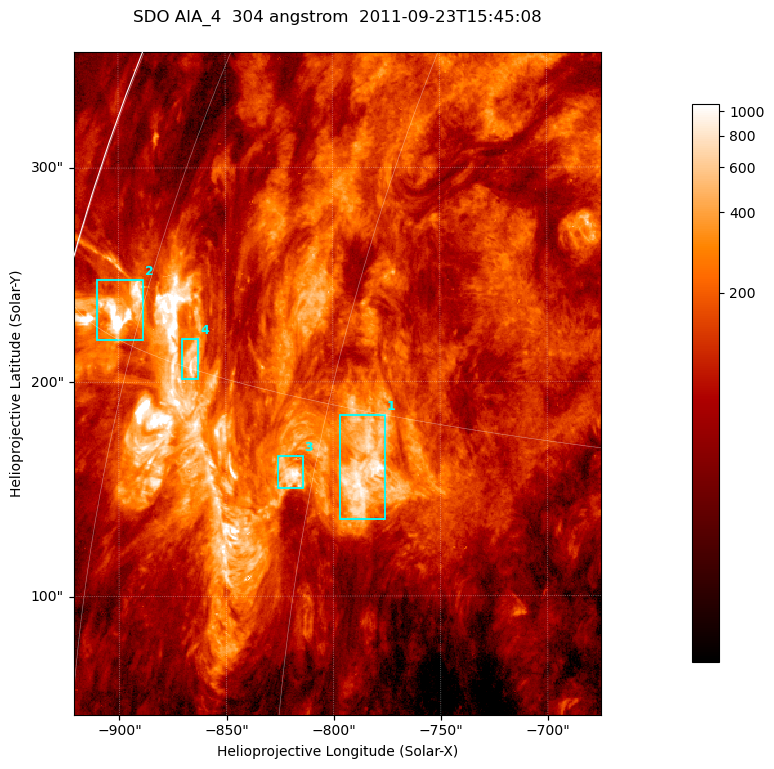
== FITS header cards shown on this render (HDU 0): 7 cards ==
TELESCOP= 'SDO     '           /
INSTRUME= 'AIA_4   '           /
WAVELNTH=                  304 /
WAVEUNIT= 'angstrom'           /
DATE-OBS= '2011-09-23T15:45:08.12' /
CTYPE1  = 'HPLN-TAN'           /
CTYPE2  = 'HPLT-TAN'           /

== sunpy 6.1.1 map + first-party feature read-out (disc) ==
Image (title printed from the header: SDO AIA_4  304 angstrom  2011-09-23T15:45:08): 410 x 515 px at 0.6 arcsec/px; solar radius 957 arcsec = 1594 px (partial field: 2.6% of the solar disc is inside the frame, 98% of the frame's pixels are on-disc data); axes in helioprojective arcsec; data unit not stated in the header (colour bar unlabelled)
Pointing: header CRPIX1/2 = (2058.21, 2041.36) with CRVAL1/2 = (0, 0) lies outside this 410 x 515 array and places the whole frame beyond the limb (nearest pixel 1.41 R_sun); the SolarSoft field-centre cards XCEN/YCEN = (-797.9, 199.3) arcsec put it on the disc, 1306 arcsec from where CRPIX/CRVAL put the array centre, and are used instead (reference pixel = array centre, CRVAL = XCEN/YCEN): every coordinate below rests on XCEN/YCEN
Orientation: roll -0.132 deg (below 1 deg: not rotated)
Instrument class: DISC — disc imager (sunpy class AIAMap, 304 A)
Bright regions (active regions / flare kernels): reference = the on-disc median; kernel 3 px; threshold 5 sigma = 361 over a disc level ~111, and >= 1.15x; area >= 211 px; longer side >= 5 px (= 3 arcsec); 4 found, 4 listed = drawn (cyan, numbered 1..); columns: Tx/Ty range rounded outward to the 2 arcsec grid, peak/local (2 s.f.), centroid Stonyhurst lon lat
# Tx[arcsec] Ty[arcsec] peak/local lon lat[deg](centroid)
1 -798..-776 136..186 11 -57 +13
2 -910..-888 218..248 26 -77 +16
3 -826..-814 150..166 9.8 -61 +13
4 -872..-862 200..220 9.4 -69 +15
Off-limb structures (1.02-1.3 R_sun): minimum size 105 px: none found